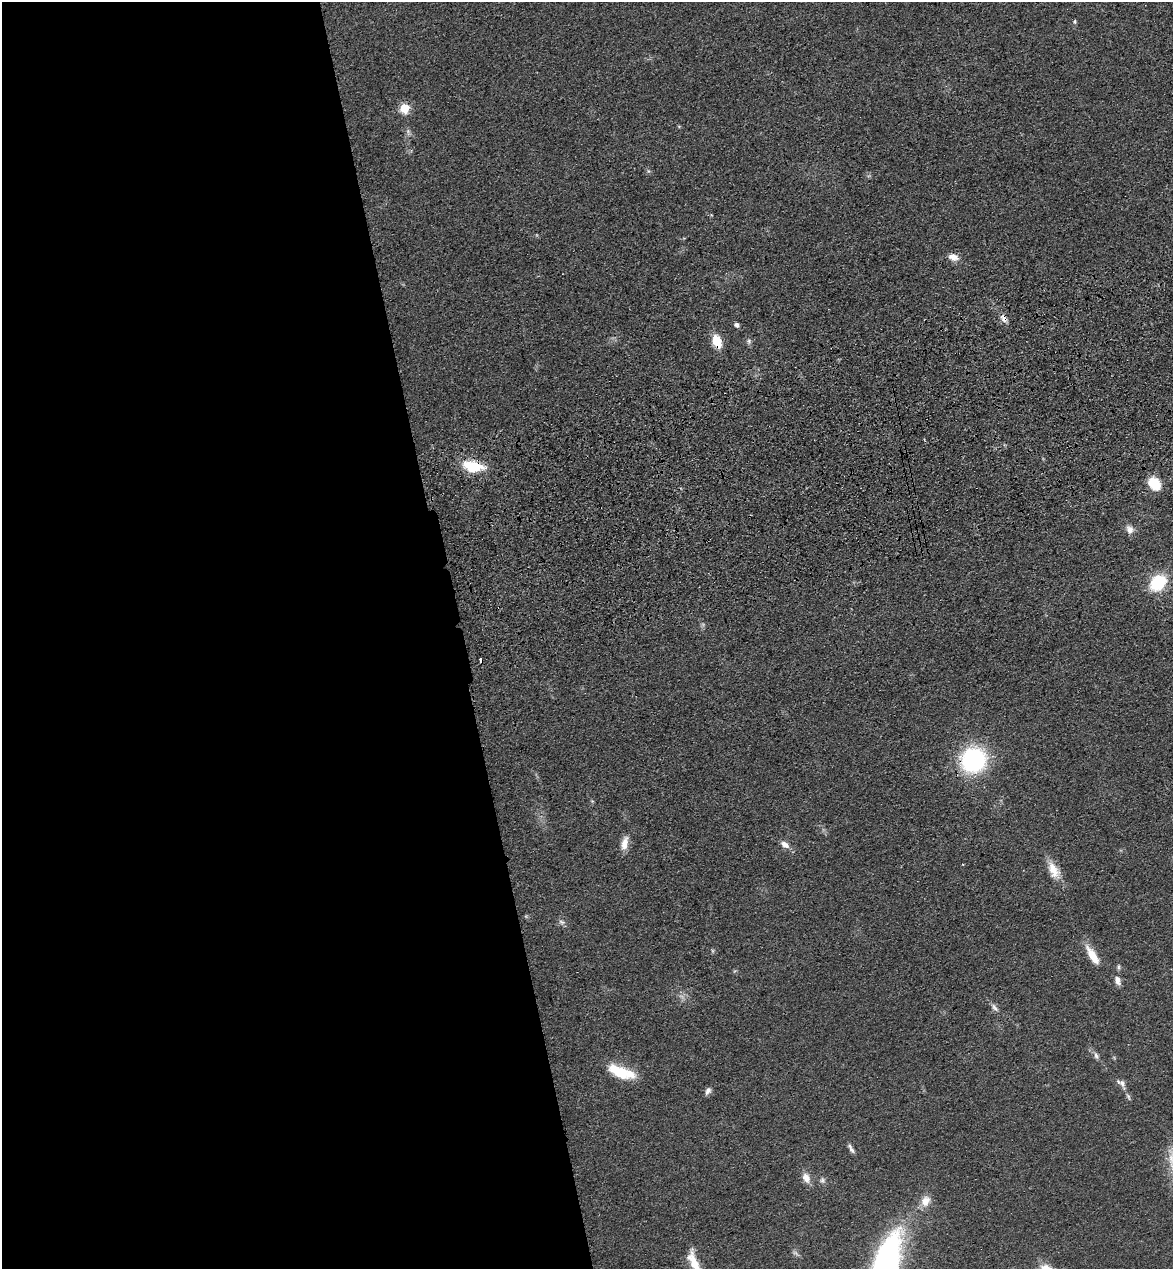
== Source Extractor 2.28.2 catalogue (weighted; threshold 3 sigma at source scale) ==
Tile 9 of 4 x 4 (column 1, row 3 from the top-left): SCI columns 184-1354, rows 1384-2650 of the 5166 x 5303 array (HDU 1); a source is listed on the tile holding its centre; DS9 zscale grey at full resolution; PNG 1175 x 1271 px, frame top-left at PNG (2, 2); no overlay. Shown black and unused: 39% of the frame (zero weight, under 3 of 4 exposures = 6% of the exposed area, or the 3 px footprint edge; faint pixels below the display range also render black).
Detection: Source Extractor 2.28.2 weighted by HDU 2 'WHT'; one run over the whole footprint, this tile lists its part. Background 0.0693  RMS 0.0071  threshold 0.0318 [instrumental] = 3 sigma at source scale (4.5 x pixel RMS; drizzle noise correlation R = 1.50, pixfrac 1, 0.05/0.05 arcsec/px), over >= 5 px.
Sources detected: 32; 1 cosmic-ray / hot-pixel residue — not listed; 1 inside a brighter listed object's ellipse — not listed separately; the other 30 listed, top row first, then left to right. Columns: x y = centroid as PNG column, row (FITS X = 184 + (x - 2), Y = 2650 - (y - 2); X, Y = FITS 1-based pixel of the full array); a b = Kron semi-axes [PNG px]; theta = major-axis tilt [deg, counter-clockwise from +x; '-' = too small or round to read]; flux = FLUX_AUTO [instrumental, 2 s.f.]
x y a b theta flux
1075 22 6 4 84 1
404 108 5 5 - 35
953 257 14 8 -19 5.6
1003 318 12 7 -62 4
737 325 5 5 - 2.5
717 341 10 7 -71 20
749 341 7 5 -83 1.7
473 466 27 13 -9 21
1154 484 13 10 -52 17
1129 529 12 9 -62 4.2
1158 583 16 12 44 34
973 760 19 18 - 100
625 843 19 8 77 6.6
785 845 11 7 -34 4.6
1054 870 24 12 -63 11
562 922 9 5 -27 2
1092 955 26 9 -58 12
1118 967 8 5 -86 1.4
1118 980 10 7 -79 4.5
995 1008 13 6 -52 2.8
1096 1055 11 5 -74 2.1
621 1072 32 11 -20 25
1122 1083 16 8 -50 4
708 1091 10 6 60 2.7
851 1150 9 6 -57 2.4
806 1178 12 8 -65 6.2
822 1180 8 7 - 2.1
925 1201 15 11 58 7.7
694 1262 26 9 -67 13
886 1262 45 17 72 270
Overlapping masked pixels (flux is a lower limit): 4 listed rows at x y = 1003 318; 717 341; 473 466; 973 760
Isophote crosses this tile's border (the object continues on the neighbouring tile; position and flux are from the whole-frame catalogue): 2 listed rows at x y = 694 1262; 886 1262